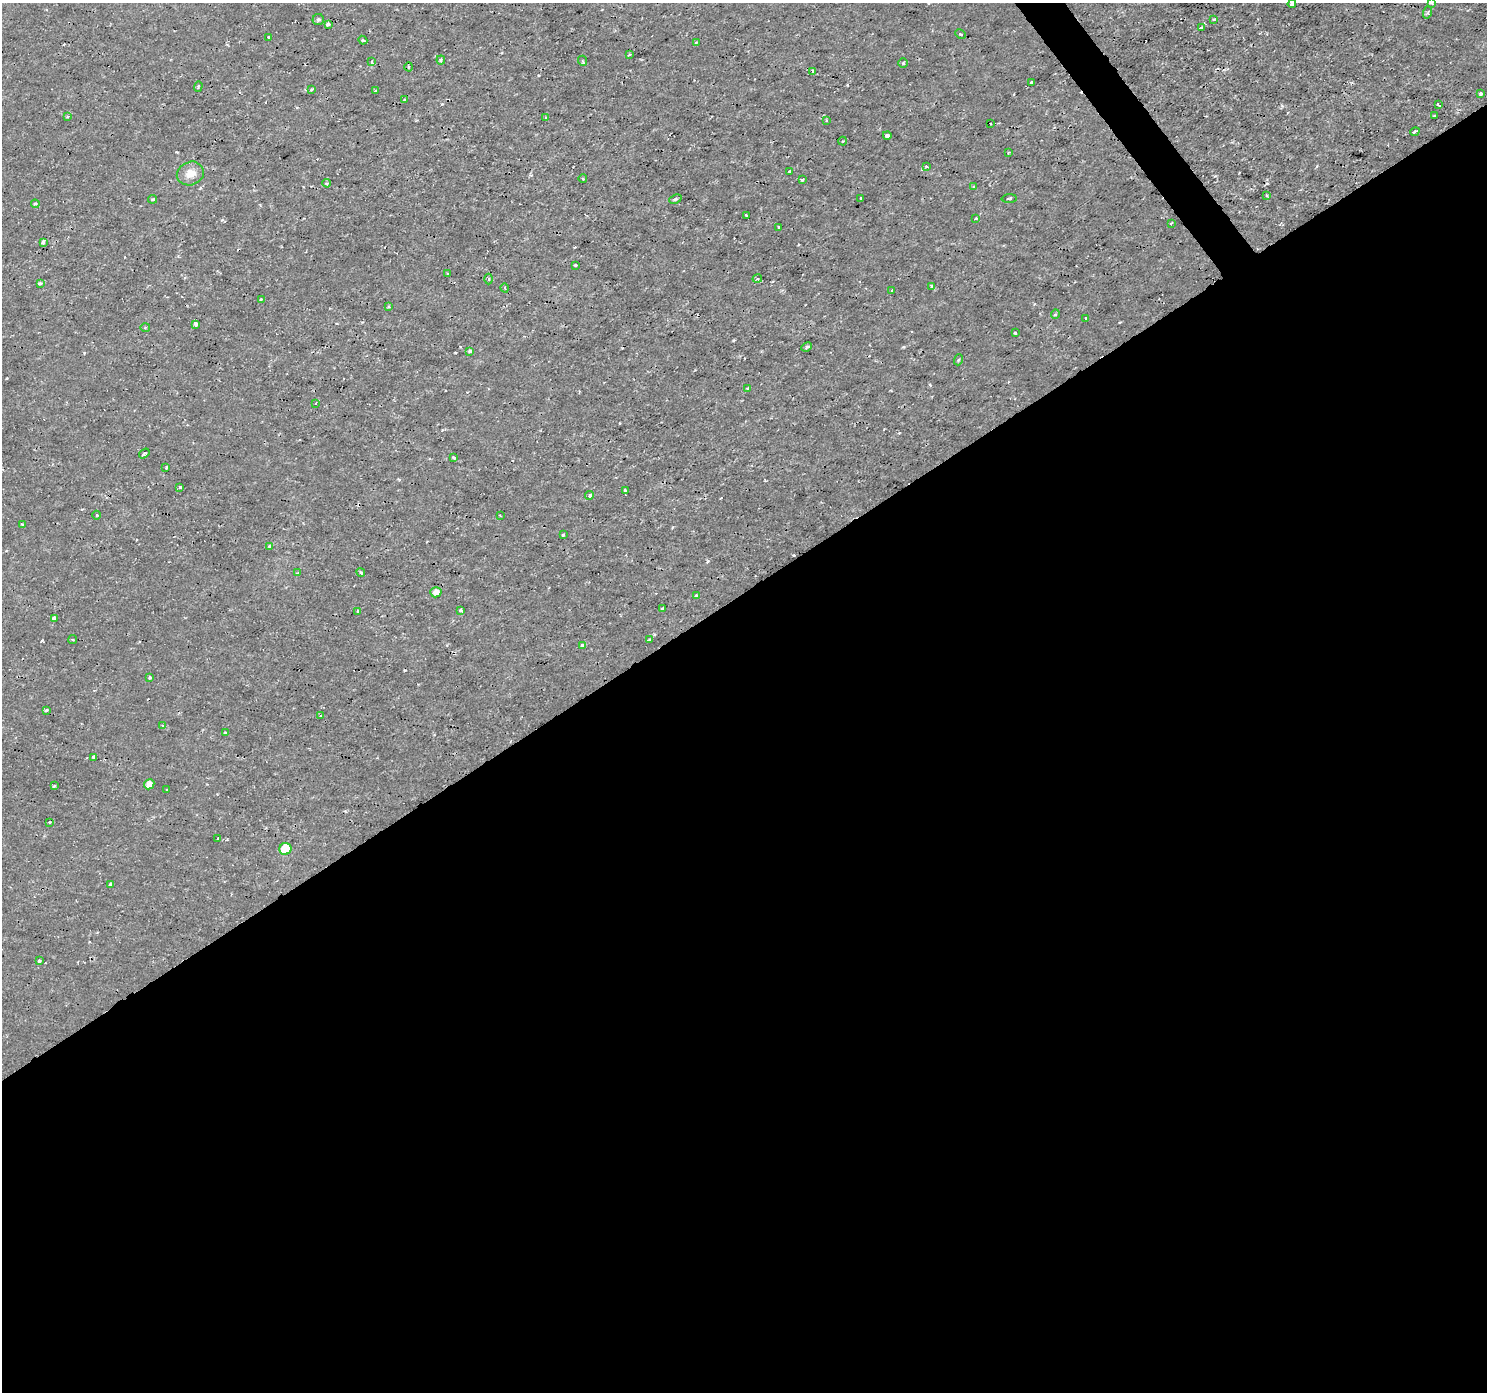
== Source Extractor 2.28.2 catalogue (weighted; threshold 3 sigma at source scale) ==
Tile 15 of 4 x 4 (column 3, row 4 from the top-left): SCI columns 2975-4459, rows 188-1577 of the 5945 x 5874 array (HDU 1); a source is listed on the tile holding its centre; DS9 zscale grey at full resolution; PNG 1489 x 1394 px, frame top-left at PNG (2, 3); each listed source drawn as its Kron ellipse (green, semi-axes under 4 px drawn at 4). Shown black and unused: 58% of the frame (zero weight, under 2 of 3 exposures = <1% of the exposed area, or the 3 px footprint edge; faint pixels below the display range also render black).
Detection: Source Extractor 2.28.2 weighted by HDU 2 'WHT'; one run over the whole footprint, this tile lists its part. Background 4.34e-04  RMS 0.0011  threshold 0.00505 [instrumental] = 3 sigma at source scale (4.5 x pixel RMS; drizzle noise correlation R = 1.50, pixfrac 1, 0.0396/0.0396 arcsec/px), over >= 5 px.
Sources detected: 112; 4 cosmic-ray / hot-pixel residue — neither listed nor drawn; the other 108 listed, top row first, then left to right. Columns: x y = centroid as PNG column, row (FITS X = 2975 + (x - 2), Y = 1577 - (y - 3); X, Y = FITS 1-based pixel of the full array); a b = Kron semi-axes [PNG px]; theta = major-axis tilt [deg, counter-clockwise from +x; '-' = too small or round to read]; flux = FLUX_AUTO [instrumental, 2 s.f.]
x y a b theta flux
1431 3 3 3 - 0.2
1292 4 4 3 - 0.29
1428 12 6 4 72 0.16
1214 19 3 3 - 0.17
318 20 5 5 - 0.22
328 24 4 3 - 0.57
1201 28 4 3 - 0.21
961 34 5 3 - 0.13
268 37 3 3 - 0.18
363 40 4 4 - 0.14
696 42 3 3 - 0.18
630 54 4 3 - 0.12
441 60 4 4 - 0.16
583 61 5 3 - 0.13
372 62 3 3 - 0.21
903 63 5 5 - 0.2
409 67 4 3 - 0.11
813 71 3 3 - 0.25
1032 83 3 3 - 0.28
198 87 5 4 - 0.18
312 89 4 3 - 0.11
376 91 4 3 - 0.14
1481 94 3 3 - 0.31
404 100 4 3 - 0.1
1438 105 4 2 - 0.12
1435 116 3 2 - 0.16
67 117 3 3 - 0.23
546 117 3 3 - 0.17
826 120 4 3 - 0.11
990 124 3 2 - 0.087
1415 131 5 2 - 0.14
887 136 4 3 - 0.56
842 141 4 3 - 0.1
1008 153 3 3 - 0.11
926 166 4 3 - 0.14
789 171 2 2 - 0.11
190 173 14 11 23 1.2
583 179 4 3 - 0.095
802 179 3 3 - 0.18
327 183 4 3 - 0.18
973 186 4 3 - 0.11
1266 195 3 2 - 0.1
861 198 3 3 - 0.3
1009 198 7 3 1 0.16
153 199 4 3 - 0.19
675 199 6 3 25 0.21
35 204 4 4 - 0.2
746 216 3 3 - 0.3
976 218 3 3 - 0.14
1171 223 4 2 - 0.094
779 227 3 3 - 0.34
43 242 4 3 - 0.43
575 265 3 3 - 0.15
447 274 3 3 - 0.16
489 279 5 3 - 0.14
757 279 5 3 - 0.11
40 283 3 3 - 0.22
932 286 3 3 - 0.63
505 288 4 3 - 0.11
892 290 3 3 - 0.11
261 299 4 2 - 0.14
389 307 4 3 - 0.12
1055 314 5 4 - 0.17
1086 318 3 3 - 0.21
196 324 4 3 - 0.53
145 327 5 3 - 0.12
1015 333 3 3 - 0.26
807 347 5 3 - 0.23
470 351 4 3 - 0.37
958 360 5 3 - 0.11
747 388 3 3 - 0.16
316 403 3 2 - 0.069
144 454 6 3 36 0.26
453 458 3 3 - 0.45
166 468 3 2 - 0.14
180 487 3 3 - 0.14
625 490 4 3 - 0.16
590 495 4 4 - 0.22
97 515 4 3 - 0.1
500 515 3 2 - 0.091
22 525 4 3 - 0.12
563 535 3 3 - 0.21
269 546 3 3 - 0.46
361 572 4 3 - 0.19
298 573 4 3 - 0.12
436 592 5 5 - 0.75
696 596 3 3 - 0.33
662 609 3 3 - 0.17
461 610 4 3 - 0.34
358 611 3 3 - 0.63
54 618 4 4 - 0.78
73 639 4 2 - 0.13
649 639 3 3 - 0.29
582 645 3 3 - 0.37
150 677 3 3 - 0.16
46 710 4 3 - 0.21
321 715 4 2 - 0.091
163 726 3 3 - 0.38
225 733 3 3 - 0.15
94 757 4 3 - 0.4
149 784 5 5 - 0.88
54 786 4 4 - 0.13
167 790 3 2 - 0.13
49 822 3 2 - 0.16
218 839 3 3 - 0.16
285 849 6 6 - 3.4
110 884 3 3 - 0.4
39 961 3 3 - 0.42
Isophote crosses this tile's border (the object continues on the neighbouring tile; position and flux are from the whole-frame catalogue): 2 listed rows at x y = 1431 3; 1292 4